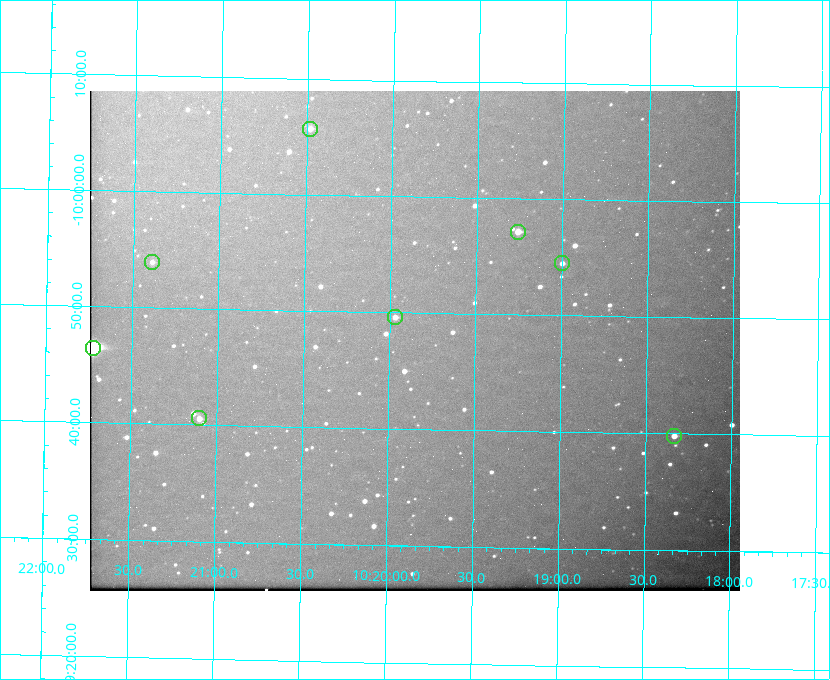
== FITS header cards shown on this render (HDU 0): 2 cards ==
NAXIS1  =                  650 / Width of table row in bytes
NAXIS2  =                  500 / Number of rows in table

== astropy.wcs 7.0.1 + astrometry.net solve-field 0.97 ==
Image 650 x 500 px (HDU 0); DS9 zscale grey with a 90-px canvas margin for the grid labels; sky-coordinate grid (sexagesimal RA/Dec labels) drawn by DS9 from the SOLVED WCS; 8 Tycho-2 reference stars matched to detected sources circled (green)
Header WCS: none
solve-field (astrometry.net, Tycho-2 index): SOLVED blind (the file carries no WCS)
Solved WCS: RA---TAN-SIP/DEC--TAN-SIP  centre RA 10:19:51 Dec -09:48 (154.96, -9.79 deg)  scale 5.17 arcsec/px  FOV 56.0' x 43.0'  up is +179 deg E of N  parity flipped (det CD > 0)
(file carries no celestial WCS; the grid is the blind solution)
Tycho-2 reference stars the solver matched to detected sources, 8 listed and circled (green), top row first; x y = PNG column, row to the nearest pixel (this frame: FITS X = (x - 90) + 1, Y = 500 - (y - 91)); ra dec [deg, ICRS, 3 dp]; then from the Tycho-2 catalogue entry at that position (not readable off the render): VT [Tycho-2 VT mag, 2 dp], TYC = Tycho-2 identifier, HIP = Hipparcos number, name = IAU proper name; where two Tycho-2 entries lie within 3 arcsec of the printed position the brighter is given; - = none
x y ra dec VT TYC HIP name
310 129 155.120 -10.095 10.96 5493-78-1 - -
518 232 154.815 -9.952 9.91 5490-258-1 50532 -
152 262 155.347 -9.899 11.51 5490-199-1 - -
562 263 154.750 -9.908 10.76 5490-212-1 - -
395 317 154.992 -9.826 10.90 5490-153-1 - -
93 348 155.431 -9.774 8.41 5490-124-1 50747 -
199 418 155.275 -9.676 10.79 5490-27-1 - -
674 436 154.583 -9.663 10.90 5490-13-1 - -